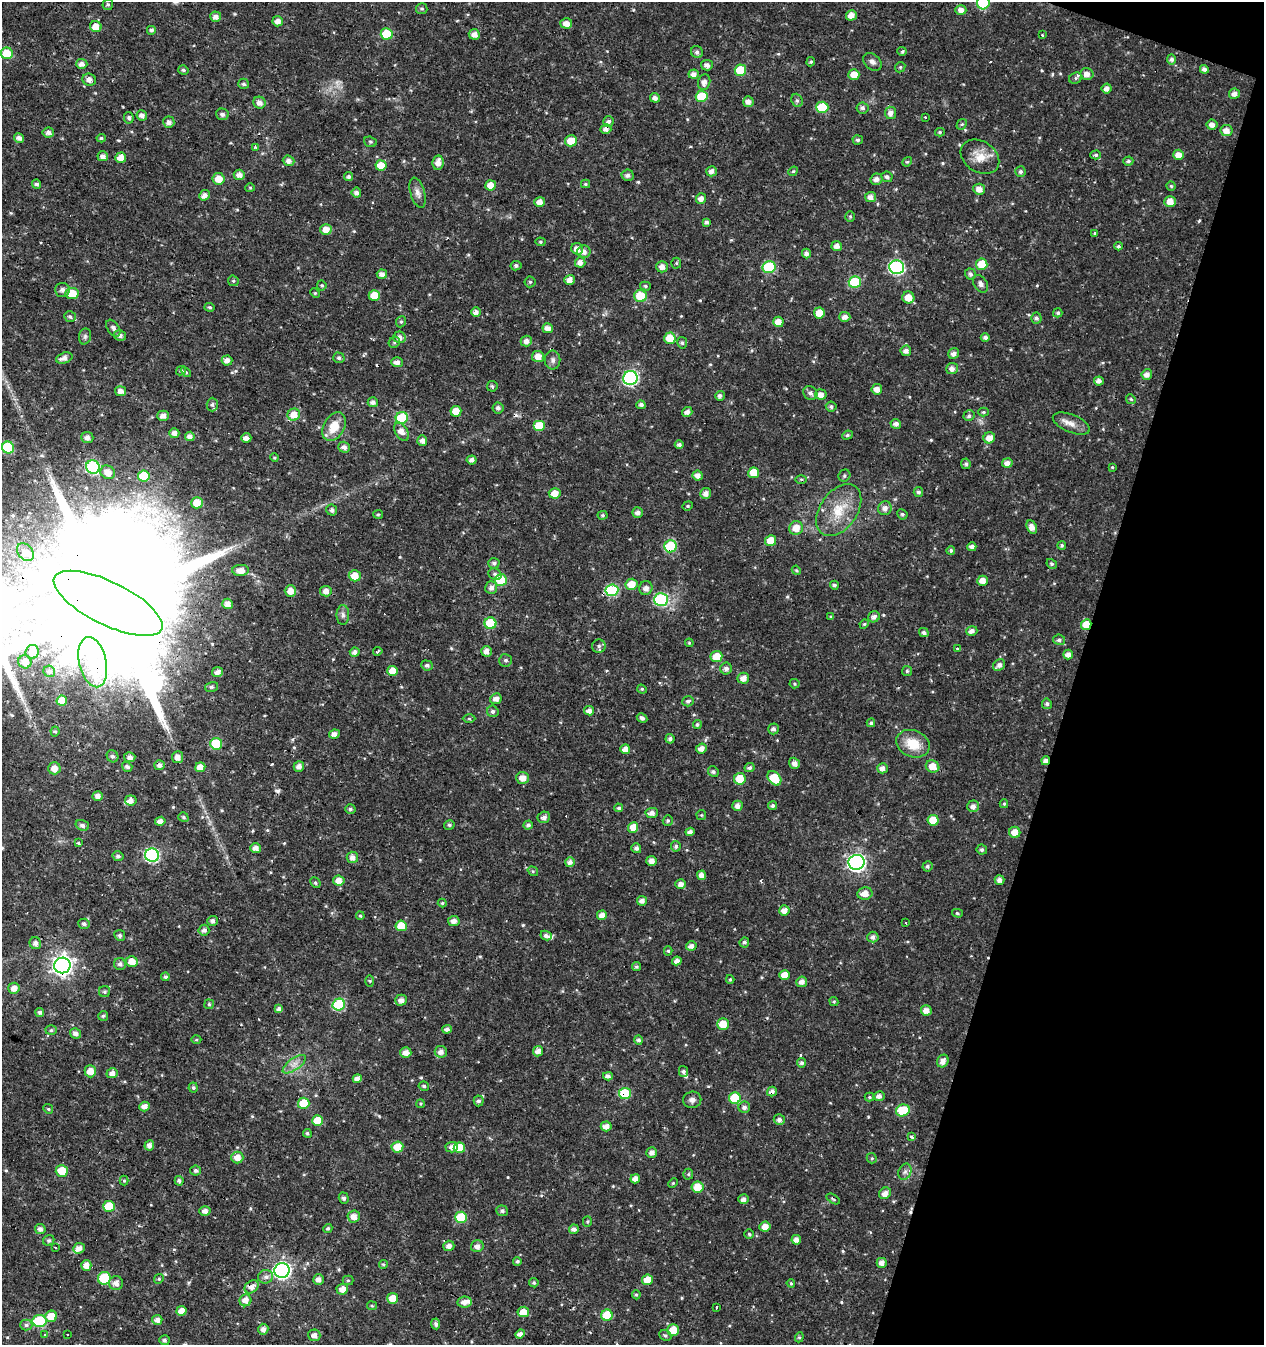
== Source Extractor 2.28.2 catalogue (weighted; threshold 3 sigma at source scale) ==
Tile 8 of 4 x 4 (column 4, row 2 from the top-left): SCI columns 4061-5322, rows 2688-4030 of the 5534 x 5379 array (HDU 1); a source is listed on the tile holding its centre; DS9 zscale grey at full resolution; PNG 1266 x 1347 px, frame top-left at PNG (2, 2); each listed source drawn as its Kron ellipse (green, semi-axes under 4 px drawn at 4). Shown black and unused: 15% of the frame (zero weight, under 3 of 4 exposures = <1% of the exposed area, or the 3 px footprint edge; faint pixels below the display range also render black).
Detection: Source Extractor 2.28.2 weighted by HDU 2 'WHT'; one run over the whole footprint, this tile lists its part. Background 0.0159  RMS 0.0022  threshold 0.00973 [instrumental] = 3 sigma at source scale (4.5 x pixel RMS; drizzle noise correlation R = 1.50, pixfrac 1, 0.0396/0.0396 arcsec/px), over >= 5 px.
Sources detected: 562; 1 too faint to see at this stretch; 4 inside a brighter object's white glare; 7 cosmic-ray / hot-pixel residue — neither listed nor drawn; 6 inside a brighter listed object's ellipse — not listed separately; of the other 544, all 500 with FLUX_AUTO >= 0.25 (the completeness limit of this list) listed and drawn (44 fainter detections not listed), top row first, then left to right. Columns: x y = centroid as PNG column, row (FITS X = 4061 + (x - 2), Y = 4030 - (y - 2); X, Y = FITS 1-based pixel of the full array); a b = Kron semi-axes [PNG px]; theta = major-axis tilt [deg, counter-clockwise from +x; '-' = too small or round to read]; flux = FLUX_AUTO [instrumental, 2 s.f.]
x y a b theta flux
983 3 7 6 - 11
108 5 6 5 - 0.4
422 9 6 5 - 0.39
961 10 5 5 - 1.2
851 15 5 5 - 1.7
216 17 5 5 - 1.2
278 21 5 5 - 1.3
566 23 6 5 - 1.7
96 27 6 5 - 2.5
151 30 5 5 - 0.5
387 34 6 5 - 8.3
474 34 5 5 - 1.3
1042 35 4 2 - 0.25
902 51 5 4 - 0.34
697 52 6 5 - 0.62
7 53 6 6 - 5.2
1172 59 5 4 - 0.64
811 62 5 4 - 0.34
872 62 10 7 -39 0.87
82 64 5 5 - 1.1
707 65 6 5 - 0.93
900 67 5 4 - 0.3
1204 69 4 4 - 0.75
183 70 5 4 - 0.38
740 70 6 5 - 6.7
694 74 5 4 - 1.2
1087 74 6 6 - 1.2
854 75 5 5 - 2.8
1076 78 7 5 27 0.49
89 80 7 6 - 1.1
704 82 8 6 76 1.2
244 84 5 5 - 0.49
1107 89 5 5 - 1
1234 94 5 5 - 1.1
702 96 6 5 - 7
655 98 5 4 - 0.93
797 100 7 5 -68 0.47
748 102 5 5 - 1.1
259 103 6 6 - 1.1
822 107 6 6 - 8
862 108 6 5 - 0.64
891 113 6 5 - 1.1
222 114 6 5 - 0.75
142 115 5 5 - 0.99
129 118 6 5 - 0.45
925 118 3 2 - 0.33
608 121 6 5 - 0.75
169 122 5 5 - 0.89
962 124 6 4 42 0.29
1212 125 5 5 - 1.2
606 129 5 5 - 1.1
1226 130 6 5 - 1.6
940 132 5 4 - 0.34
48 133 6 5 - 0.9
19 138 5 4 - 0.99
101 138 4 4 - 0.37
858 140 5 4 - 0.47
571 141 6 5 - 3
370 142 6 5 - 0.36
256 147 4 3 - 1.5
1096 155 5 4 - 0.35
1178 155 5 5 - 1.8
103 156 5 5 - 0.99
980 157 21 15 -33 3.4
121 158 5 5 - 2.1
289 161 6 5 - 0.89
1128 161 5 4 - 0.45
907 162 5 4 - 0.3
438 163 7 5 80 1.5
381 165 5 5 - 3
712 171 5 5 - 0.95
793 171 5 4 - 0.34
1020 172 5 5 - 0.55
239 175 5 5 - 1.3
628 175 6 5 - 0.77
349 176 4 4 - 0.51
887 177 6 5 - 0.6
219 179 6 5 - 2.7
876 179 6 5 - 1.2
36 184 5 4 - 0.61
585 184 4 4 - 0.29
491 185 5 5 - 2.6
1171 186 4 4 - 0.27
250 188 5 4 - 0.27
979 189 6 5 - 1.4
356 193 5 5 - 0.85
418 193 16 7 -74 1.2
204 195 5 5 - 1.3
871 197 5 5 - 1.2
701 198 5 5 - 1.1
540 202 5 5 - 1.5
1170 202 5 5 - 2.3
850 217 5 4 - 0.32
706 222 4 4 - 0.61
326 230 6 5 - 2.2
1095 233 4 4 - 0.28
540 242 5 4 - 0.3
837 246 5 5 - 1.2
1118 246 4 4 - 0.38
577 249 6 5 - 1.4
584 251 7 6 - 1.2
806 253 5 4 - 0.78
580 262 5 5 - 1.3
676 263 5 5 - 0.27
982 264 6 5 - 4.6
516 266 5 4 - 0.51
662 267 6 5 - 1.2
769 267 6 6 - 15
896 267 7 7 - 32
382 274 5 4 - 1.1
970 274 5 5 - 0.64
570 280 5 5 - 1.4
233 281 5 5 - 0.31
530 282 5 5 - 0.37
855 282 6 6 - 11
980 284 9 6 -57 0.76
322 285 5 4 - 0.31
645 286 5 4 - 0.39
62 290 7 7 - 1
72 293 6 5 - 3.8
315 293 5 4 - 0.26
374 295 5 5 - 3.8
640 296 6 6 - 5.5
908 297 6 6 - 2.5
210 307 5 4 - 0.33
476 312 5 4 - 1.1
819 313 5 5 - 3
1058 313 5 4 - 0.44
70 316 6 5 - 0.48
845 317 5 5 - 1.2
1036 318 5 5 - 0.59
401 322 6 4 68 0.39
778 322 5 5 - 2
113 328 9 5 -56 0.79
548 328 5 5 - 1.2
85 336 8 6 75 0.54
120 336 6 5 - 0.72
399 337 6 6 - 1.1
985 337 4 4 - 0.65
670 338 5 5 - 3.9
526 341 5 5 - 1.1
394 342 6 5 - 0.37
682 343 6 5 - 0.45
906 351 5 5 - 1.1
954 353 6 5 - 1
538 356 6 5 - 2
64 358 8 5 17 1.3
339 358 5 5 - 0.49
553 360 9 7 -90 0.76
227 361 5 5 - 1.3
397 362 6 5 - 1.1
952 369 6 5 - 0.97
181 371 5 4 - 0.4
186 372 6 4 -44 0.33
1147 374 5 5 - 1
630 378 7 7 - 37
1099 381 5 4 - 0.9
492 386 5 5 - 0.41
877 389 5 5 - 1.3
121 391 5 5 - 1.2
810 393 7 6 - 0.77
821 394 6 5 - 1.6
720 396 5 5 - 0.66
1131 399 5 4 - 0.32
373 402 5 5 - 0.89
212 404 7 5 89 0.48
641 405 5 4 - 0.7
831 407 5 5 - 0.51
498 408 5 5 - 0.65
456 411 5 5 - 3.2
687 412 5 4 - 1
983 412 5 4 - 0.31
294 415 6 6 - 2.5
163 416 5 5 - 1.3
969 416 6 5 - 0.54
402 418 6 6 - 8.6
896 424 5 5 - 0.9
1071 424 20 9 -22 1.9
539 426 6 5 - 5.7
334 427 15 10 60 4
401 432 10 6 -60 2
174 433 5 5 - 1
847 435 5 4 - 0.35
190 436 5 5 - 1.1
87 438 6 5 - 1.1
246 438 5 4 - 1.2
989 438 6 5 - 1.9
422 440 5 5 - 1
679 445 4 4 - 0.66
344 447 6 5 - 0.85
8 448 6 6 - 11
274 458 4 4 - 0.28
472 460 5 4 - 0.91
1007 463 5 4 - 1.3
966 464 5 5 - 0.53
93 467 7 6 - 20
1112 467 3 3 - 0.25
108 472 7 6 - 2.2
754 473 5 5 - 3.6
698 475 5 5 - 1.2
144 476 6 5 - 6.2
844 476 6 5 - 0.42
801 479 5 3 - 0.28
918 492 5 5 - 0.52
555 493 6 5 - 2.3
706 493 5 5 - 1.1
197 503 6 5 - 3
688 506 5 4 - 0.29
885 508 7 6 - 1
332 510 5 5 - 0.63
839 510 29 18 55 6.5
638 513 5 5 - 0.94
378 514 5 4 - 0.27
902 514 5 5 - 0.42
603 515 5 4 - 0.3
1032 527 7 5 -64 1.4
796 528 7 6 - 2.5
771 541 5 5 - 3.3
1062 545 4 4 - 0.37
670 546 6 6 - 12
972 547 4 4 - 0.93
951 550 4 4 - 0.4
25 552 10 7 -49 1.3
494 563 5 5 - 0.59
1052 564 5 4 - 0.42
241 570 8 5 2 1.8
796 570 5 3 - 0.25
495 574 7 5 -30 0.58
355 576 6 5 - 2.9
501 580 6 6 - 8.3
983 581 5 5 - 1.8
631 584 6 5 - 3.1
834 585 4 4 - 0.49
491 588 6 6 - 1.1
646 588 7 6 - 1.1
612 590 6 6 - 18
290 591 6 5 - 2
326 591 6 5 - 1.3
661 600 7 6 - 25
108 603 59 21 -26 18000
228 604 5 5 - 1.2
343 615 10 6 -88 0.75
831 616 4 3 - 0.26
874 617 6 5 - 0.84
490 623 6 5 - 7.5
864 624 5 4 - 0.27
1086 625 5 5 - 4.4
972 631 5 5 - 1
924 633 5 4 - 0.51
1059 640 6 5 - 0.58
689 643 4 4 - 0.25
599 646 7 6 - 0.63
957 648 3 3 - 0.89
378 651 4 3 - 0.34
486 651 5 5 - 1.3
32 652 7 6 - 2.2
355 652 5 4 - 0.95
1068 655 5 5 - 1.1
716 656 6 5 - 3.2
506 660 6 6 - 0.54
25 662 7 6 - 1.5
93 662 25 13 -77 5.4
427 665 6 5 - 0.44
999 665 7 5 41 0.9
726 669 6 6 - 0.82
49 671 6 5 - 0.46
393 671 5 5 - 2.7
907 671 5 5 - 0.33
217 672 5 5 - 1.1
743 678 6 5 - 1.4
794 684 5 4 - 0.32
212 687 6 5 - 0.43
642 689 5 4 - 0.31
496 699 5 5 - 1.2
62 700 5 5 - 3.4
688 701 6 5 - 0.59
1047 704 5 5 - 0.56
493 711 6 5 - 0.61
589 711 5 5 - 1.1
642 718 5 4 - 0.65
469 719 6 4 -1 0.33
871 723 4 4 - 0.37
697 725 4 4 - 0.44
773 729 5 5 - 0.72
55 731 5 4 - 0.31
334 734 5 4 - 1.1
670 739 4 4 - 0.6
216 744 6 6 - 8.8
913 744 17 13 -21 4.7
701 748 5 5 - 1.3
625 749 5 4 - 1.5
112 756 6 5 - 0.71
130 757 5 5 - 0.96
178 757 6 5 - 1.3
1046 761 4 4 - 1
794 763 5 5 - 1.1
160 765 5 5 - 0.94
299 766 5 5 - 1.2
933 766 7 6 - 3
127 767 5 4 - 0.64
200 767 5 5 - 1.8
54 768 6 6 - 1.7
749 768 5 4 - 0.58
882 768 5 5 - 1.1
713 771 5 5 - 0.48
522 778 6 6 - 1.7
774 778 8 5 -49 6
740 779 6 5 - 5
98 796 5 4 - 1.1
131 800 6 5 - 1.2
1004 804 4 4 - 0.29
773 805 4 4 - 0.55
737 806 5 5 - 1
973 806 6 5 - 1.1
619 808 4 4 - 0.46
350 809 5 4 - 0.39
652 813 6 5 - 1.1
701 815 5 5 - 0.25
183 817 5 4 - 0.42
544 817 6 5 - 0.88
933 820 5 5 - 3.6
160 821 5 4 - 1.2
668 821 5 5 - 0.4
82 825 7 5 -18 0.68
449 825 5 5 - 0.42
528 825 5 4 - 0.61
633 828 5 5 - 3.3
690 832 4 4 - 0.98
1015 832 5 5 - 2.4
78 842 4 3 - 0.35
676 846 5 5 - 0.55
256 848 5 5 - 1.3
636 848 5 4 - 0.72
982 850 5 5 - 0.45
152 855 7 6 - 34
118 856 5 5 - 0.62
352 857 6 5 - 1.2
652 861 5 5 - 1.3
570 862 5 5 - 0.95
857 862 8 7 - 69
927 866 5 5 - 0.53
533 871 5 3 - 0.25
702 875 4 4 - 1.2
1000 880 5 4 - 1
339 881 5 5 - 1.8
315 883 5 4 - 0.36
681 884 5 5 - 1.1
865 893 8 6 10 2
642 901 5 4 - 1.1
442 903 4 4 - 0.26
784 910 5 5 - 1.5
957 913 5 4 - 0.35
602 915 5 4 - 1.4
360 916 4 3 - 0.27
212 921 5 5 - 0.64
454 921 6 5 - 1.2
906 923 3 3 - 0.53
84 924 6 5 - 0.58
401 926 5 5 - 3.5
204 930 5 5 - 0.79
120 935 5 5 - 0.54
546 935 6 4 -27 0.74
873 937 5 5 - 0.82
744 942 5 5 - 0.57
35 943 6 5 - 0.94
691 946 5 5 - 1
668 951 4 4 - 0.33
132 961 6 5 - 2.2
677 961 4 4 - 1
120 964 6 6 - 0.78
62 966 8 8 - 120
636 967 4 4 - 0.35
785 975 5 5 - 2.4
165 977 4 4 - 0.47
730 979 4 3 - 0.25
370 981 6 4 -88 0.26
802 982 5 5 - 1.1
14 988 5 5 - 1.4
105 992 5 5 - 0.38
401 1000 6 5 - 1.2
834 1001 5 4 - 0.3
209 1004 5 5 - 0.31
339 1004 6 6 - 15
279 1009 4 4 - 0.91
926 1010 5 5 - 1.5
40 1012 4 4 - 0.55
103 1016 5 5 - 0.38
723 1024 6 5 - 3.3
447 1029 5 4 - 0.89
51 1030 6 5 - 0.39
76 1033 5 5 - 0.93
196 1039 5 3 - 0.29
639 1040 5 4 - 0.47
538 1051 5 5 - 1.4
441 1052 6 6 - 1.2
406 1053 5 5 - 1.4
943 1061 6 5 - 1.3
801 1063 5 4 - 0.52
294 1064 13 6 35 1.4
90 1071 6 5 - 2.2
683 1072 5 4 - 0.52
112 1073 5 5 - 1.2
608 1076 5 4 - 0.8
357 1079 5 4 - 1.2
424 1086 5 4 - 0.45
193 1088 5 5 - 0.42
772 1091 5 4 - 1
625 1093 6 5 - 10
879 1096 5 5 - 0.94
869 1097 5 4 - 0.28
735 1098 6 6 - 9.2
692 1100 9 8 - 0.85
479 1101 5 5 - 0.57
304 1103 6 5 - 5
420 1104 4 4 - 0.3
144 1107 5 4 - 1.3
744 1107 6 5 - 0.73
48 1109 5 4 - 0.31
903 1110 7 6 - 9.2
317 1120 5 5 - 4.1
779 1120 5 5 - 0.76
606 1126 5 5 - 1.5
307 1133 4 4 - 0.38
911 1136 4 3 - 0.84
149 1145 5 5 - 1.1
397 1147 6 5 - 3.3
452 1147 6 5 - 1.2
459 1148 5 5 - 4.1
652 1153 5 5 - 1.1
237 1157 6 6 - 1.9
872 1158 5 5 - 0.34
196 1170 5 5 - 0.58
62 1171 6 5 - 3.8
905 1172 8 6 67 0.74
688 1174 5 5 - 0.33
635 1179 5 4 - 1.4
124 1181 5 4 - 0.26
179 1181 5 4 - 0.68
673 1183 5 4 - 0.25
697 1187 6 5 - 3.6
885 1193 6 5 - 1.3
344 1198 5 5 - 0.55
743 1199 5 4 - 0.87
833 1199 7 3 -32 0.26
109 1206 6 5 - 7
205 1211 5 5 - 1.2
502 1211 5 5 - 0.5
354 1217 6 6 - 1.7
461 1217 6 5 - 9.3
587 1221 5 4 - 0.32
765 1227 6 5 - 1.8
328 1228 5 4 - 0.37
40 1229 5 5 - 0.88
574 1229 5 4 - 0.85
749 1234 5 4 - 0.3
49 1240 6 5 - 0.44
796 1240 5 4 - 1.3
449 1246 5 5 - 1.2
477 1246 6 6 - 1.1
56 1247 3 3 - 0.39
79 1248 6 5 - 1.3
517 1261 4 4 - 0.37
882 1263 5 5 - 1.2
383 1264 4 4 - 0.27
86 1265 5 5 - 1.5
282 1270 7 7 - 64
266 1277 7 6 - 0.79
104 1278 6 6 - 12
159 1279 5 4 - 0.3
319 1279 5 5 - 1.2
348 1280 5 5 - 0.28
647 1280 5 5 - 3.3
116 1283 7 7 - 1.3
534 1283 5 4 - 0.41
791 1283 4 3 - 0.31
252 1287 8 5 35 1.3
342 1289 6 5 - 1.9
636 1295 4 4 - 0.31
393 1298 5 5 - 2.6
245 1300 6 6 - 1.7
464 1302 7 5 8 1.2
372 1306 5 4 - 0.27
716 1307 3 3 - 2.7
182 1311 5 5 - 1.8
523 1312 6 5 - 2.7
607 1315 5 5 - 6.3
51 1316 6 5 - 3.3
157 1320 5 5 - 1.1
39 1321 7 6 - 16
436 1324 5 4 - 0.55
26 1325 6 5 - 0.54
263 1329 5 5 - 1
673 1330 5 5 - 3.2
68 1334 3 3 - 0.69
520 1334 5 4 - 1.1
45 1335 3 3 - 0.64
314 1335 6 6 - 1.1
665 1335 6 5 - 0.4
799 1337 5 4 - 0.31
164 1340 5 5 - 0.55
Overlapping masked pixels (flux is a lower limit): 8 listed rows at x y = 606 129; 670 546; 108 603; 1086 625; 1046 761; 62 966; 772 1091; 625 1093
Isophote crosses this tile's border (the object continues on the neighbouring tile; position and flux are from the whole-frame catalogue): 2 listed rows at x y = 983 3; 108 603